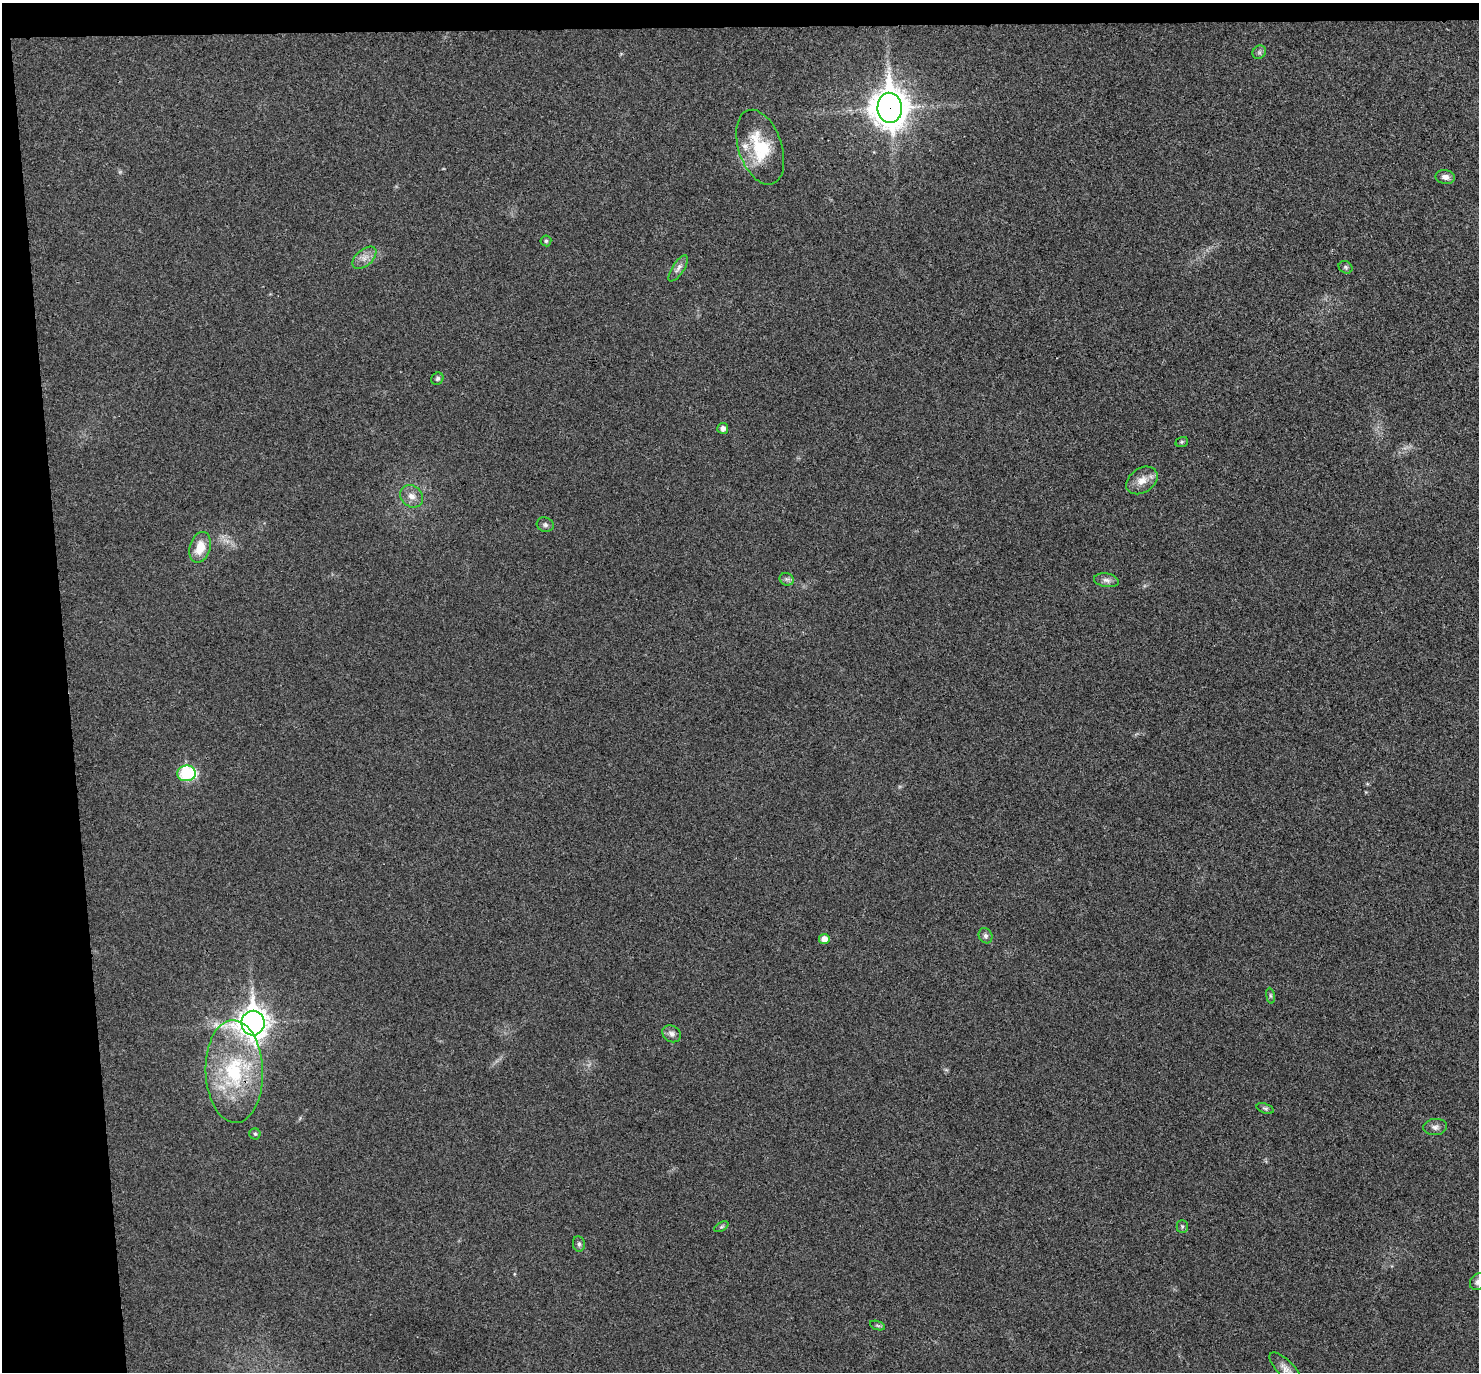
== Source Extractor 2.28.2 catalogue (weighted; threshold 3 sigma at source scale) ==
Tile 1 of 3 x 3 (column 1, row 1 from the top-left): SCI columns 56-1532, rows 2876-4245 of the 4544 x 4475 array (HDU 1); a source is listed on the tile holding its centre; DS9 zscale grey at full resolution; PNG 1481 x 1374 px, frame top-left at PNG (2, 3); each listed source drawn as its Kron ellipse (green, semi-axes under 4 px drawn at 4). Shown black and unused: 6% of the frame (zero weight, under 3 of 4 exposures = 6% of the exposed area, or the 3 px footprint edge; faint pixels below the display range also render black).
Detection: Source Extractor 2.28.2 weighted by HDU 2 'WHT'; one run over the whole footprint, this tile lists its part. Background 0.0216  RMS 0.0058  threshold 0.0262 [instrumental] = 3 sigma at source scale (4.5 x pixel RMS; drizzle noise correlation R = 1.50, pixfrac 1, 0.05/0.05 arcsec/px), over >= 5 px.
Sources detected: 34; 1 inside a brighter listed object's ellipse — not listed separately; the other 33 listed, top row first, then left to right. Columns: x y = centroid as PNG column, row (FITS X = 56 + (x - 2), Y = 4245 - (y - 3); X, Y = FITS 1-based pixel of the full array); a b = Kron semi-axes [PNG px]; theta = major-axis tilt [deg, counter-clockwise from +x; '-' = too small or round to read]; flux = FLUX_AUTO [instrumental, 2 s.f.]
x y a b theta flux
1259 52 7 6 - 1.4
890 108 15 12 -86 1100
760 147 39 21 -71 29
1445 177 10 7 -9 2.8
546 241 5 5 - 0.93
364 258 14 8 40 4.3
1345 267 7 6 - 1.2
678 268 15 6 57 2.8
437 379 6 5 - 1.2
723 428 5 5 - 2.7
1182 442 6 5 - 0.83
1142 480 17 12 34 6.5
412 496 12 10 -41 4.8
545 525 8 7 - 1.6
200 547 16 10 74 9.9
787 579 7 6 - 1.5
1106 580 12 7 -10 2.7
186 773 9 8 - 50
985 936 8 6 -61 1.8
824 939 5 5 - 4.7
1270 996 8 4 -82 1
253 1023 12 11 - 740
672 1034 10 8 -32 2.8
234 1071 51 29 -88 57
1265 1108 9 5 -18 1.1
1435 1127 12 8 4 2.7
255 1134 5 5 - 0.98
721 1227 7 4 30 0.99
1182 1227 6 5 - 1.1
579 1244 7 6 - 1.4
1478 1282 9 7 52 2.3
878 1325 8 3 -19 0.91
1285 1368 21 8 -45 4.2
Overlapping masked pixels (flux is a lower limit): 2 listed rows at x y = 890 108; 234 1071
Isophote crosses this tile's border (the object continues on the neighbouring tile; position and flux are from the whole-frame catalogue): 1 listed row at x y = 1478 1282